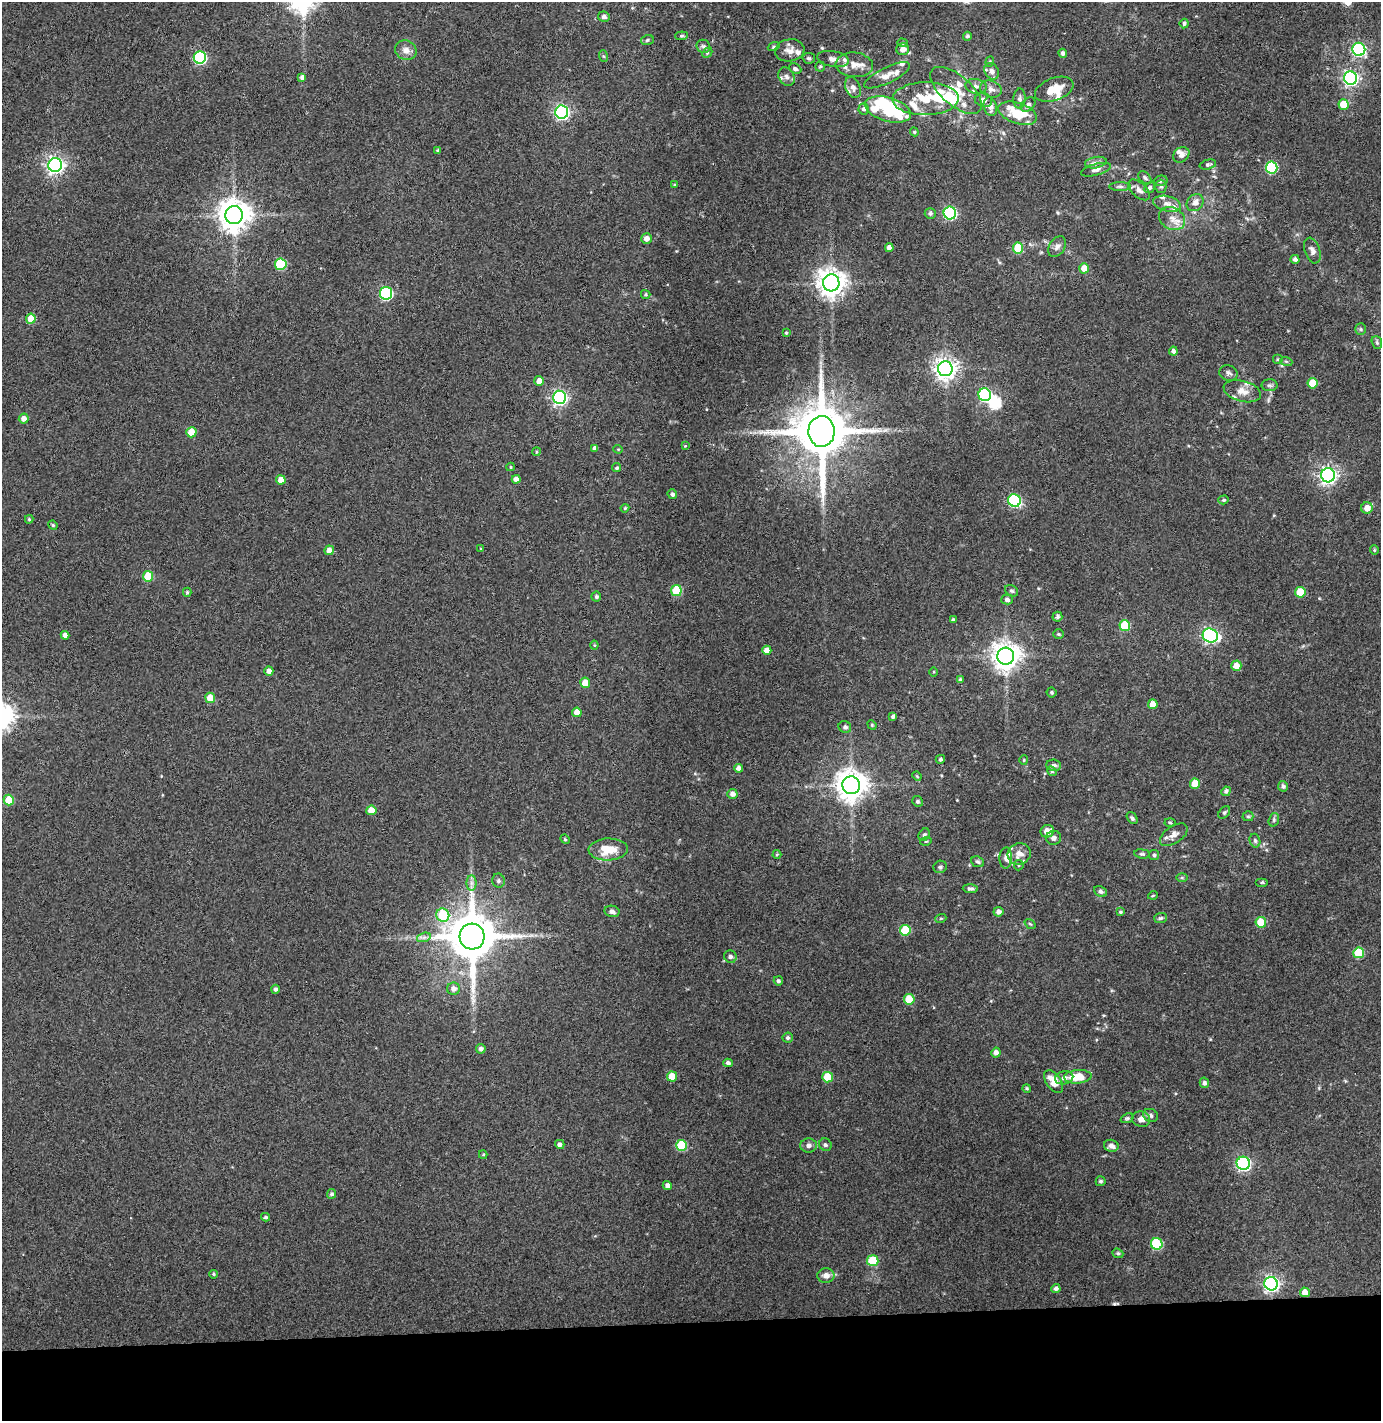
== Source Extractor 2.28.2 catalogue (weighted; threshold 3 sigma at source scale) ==
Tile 8 of 3 x 3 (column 2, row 3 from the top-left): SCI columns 1458-2836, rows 57-1475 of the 4296 x 4373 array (HDU 1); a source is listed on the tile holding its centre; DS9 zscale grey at full resolution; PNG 1383 x 1423 px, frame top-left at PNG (2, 2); each listed source drawn as its Kron ellipse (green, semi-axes under 4 px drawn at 4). Shown black and unused: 7% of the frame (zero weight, under 3 of 4 exposures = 6% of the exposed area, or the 3 px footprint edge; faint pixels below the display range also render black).
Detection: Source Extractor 2.28.2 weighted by HDU 2 'WHT'; one run over the whole footprint, this tile lists its part. Background 0.0883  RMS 0.0062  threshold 0.0277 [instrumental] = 3 sigma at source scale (4.5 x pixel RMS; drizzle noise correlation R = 1.50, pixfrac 1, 0.05/0.05 arcsec/px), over >= 5 px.
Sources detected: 260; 5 inside a brighter object's white glare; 1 cosmic-ray / hot-pixel residue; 1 long thin detection or spike segment (spike, bleed or trail) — neither listed nor drawn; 22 inside a brighter listed object's ellipse — not listed separately; the other 231 listed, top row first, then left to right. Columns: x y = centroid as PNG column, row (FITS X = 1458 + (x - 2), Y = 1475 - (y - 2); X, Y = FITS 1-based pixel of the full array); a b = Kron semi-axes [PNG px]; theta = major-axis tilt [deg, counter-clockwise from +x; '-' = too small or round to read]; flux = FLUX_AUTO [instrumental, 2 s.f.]
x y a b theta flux
604 17 6 5 - 1.9
1184 23 5 4 - 1.4
681 36 6 4 6 0.87
967 36 4 4 - 1.6
647 40 6 5 - 1
902 43 5 4 - 0.89
703 46 7 6 - 1.7
774 47 6 4 20 0.78
903 49 6 6 - 4.1
1359 49 6 6 - 98
406 50 11 9 -22 4.3
790 50 15 11 8 5
707 53 6 4 44 0.89
1063 53 4 4 - 1.8
603 56 6 4 -70 0.77
200 57 6 6 - 79
809 58 6 5 - 1.2
833 59 16 7 -10 4
990 62 5 4 - 0.79
854 65 18 12 -5 7.7
820 67 5 4 - 0.87
795 69 6 5 - 1.5
992 71 9 6 -55 3
887 75 25 8 26 6.1
302 77 4 4 - 1.8
786 77 10 7 -60 2.7
1350 78 6 6 - 180
976 86 11 7 -11 2.8
853 88 11 7 -68 2.9
991 89 11 8 -20 3.7
1054 89 20 11 20 11
956 90 31 15 -41 15
925 99 33 16 1 22
1020 99 10 6 88 2.2
983 100 9 6 -15 3.5
1343 104 5 5 - 13
1028 105 8 6 43 2.1
990 107 9 6 -75 3.8
863 109 5 5 - 1.6
888 109 24 12 -17 57
562 112 6 6 - 140
1018 113 20 10 -18 23
914 132 4 4 - 0.75
438 150 4 3 - 0.95
1181 155 9 7 41 2.5
1096 163 11 5 10 2.4
1208 164 8 5 15 1.3
55 165 7 7 - 250
1272 168 6 6 - 55
1096 170 15 5 15 2.4
1145 178 8 5 -45 1.3
1161 181 7 5 14 1.3
674 185 4 3 - 0.56
1120 186 11 4 0 1.5
1161 186 6 5 - 1.3
1150 188 6 5 - 1.7
1139 190 13 7 -43 2.9
1195 203 9 7 48 4.1
1167 204 14 7 -13 3.7
930 213 5 5 - 1.5
950 213 6 6 - 84
234 215 9 9 - 1100
1172 219 14 10 -31 5.8
646 238 5 5 - 3.8
1057 247 11 7 57 2.8
889 248 4 4 - 3.1
1018 248 5 5 - 23
1312 251 13 7 -71 2.9
1295 259 5 4 - 2
281 264 6 5 - 34
1084 268 5 5 - 5.9
831 283 8 8 - 740
386 293 6 6 - 91
646 294 5 4 - 0.78
31 319 5 5 - 10
1361 329 6 5 - 0.97
786 333 4 3 - 0.89
1377 342 7 5 -71 1.1
1173 351 4 4 - 1.9
1278 359 5 5 - 0.84
1286 361 6 4 -19 0.8
945 369 7 7 - 440
1228 373 9 7 -22 1.8
539 381 5 4 - 4.4
1312 383 5 5 - 16
1269 385 8 6 -1 1.5
1242 391 19 10 -15 6.2
985 395 6 6 - 80
559 397 7 6 - 160
24 419 5 5 - 3.5
822 431 15 13 -88 4500
191 432 5 5 - 13
685 446 4 3 - 0.65
595 448 4 4 - 2.4
618 449 4 4 - 0.61
537 452 4 4 - 0.77
511 467 4 4 - 0.73
617 468 4 4 - 1.1
1328 475 7 7 - 240
516 479 4 4 - 3.7
281 480 5 4 - 5.6
672 494 5 5 - 1.2
1224 500 5 4 - 0.86
1014 501 6 6 - 64
625 508 4 4 - 0.74
1367 508 5 5 - 5.5
29 519 4 3 - 0.81
53 525 5 4 - 0.8
481 549 4 3 - 0.64
329 550 5 4 - 4
1374 550 4 4 - 0.74
148 576 5 5 - 21
676 590 5 5 - 25
1012 591 7 5 -29 1.3
187 592 4 4 - 0.94
1300 592 5 5 - 19
596 597 5 5 - 1.3
1007 600 6 5 - 1.9
1057 617 5 5 - 1.7
953 620 4 3 - 1.2
1125 626 5 5 - 27
1058 634 5 4 - 0.89
65 635 4 4 - 2.9
1210 635 8 7 - 170
594 645 4 4 - 0.63
767 650 4 4 - 4.5
1006 656 8 8 - 750
1236 666 5 5 - 6.5
269 671 4 4 - 3.2
934 672 5 3 - 0.54
960 679 4 3 - 1.1
585 683 5 5 - 9.2
1052 692 5 5 - 1.1
210 698 5 5 - 9.3
1153 704 5 5 - 6.3
577 712 4 4 - 5.4
893 716 4 4 - 1.5
872 725 5 4 - 0.61
845 727 6 5 - 1.4
940 759 5 4 - 1.3
1024 760 4 4 - 0.71
1054 765 7 5 -7 1.7
738 768 4 4 - 2.5
1052 771 5 4 - 0.86
917 776 5 4 - 0.68
1195 784 5 5 - 14
851 785 9 9 - 900
1283 786 5 5 - 1.7
1226 791 5 4 - 1.7
732 794 5 5 - 2.9
9 800 5 5 - 16
917 801 5 5 - 1.1
371 810 5 5 - 7.6
1224 812 7 5 49 1.2
1248 816 5 5 - 0.94
1132 818 6 4 -52 1.2
1274 820 7 5 72 1.2
1170 823 5 3 - 0.72
1047 831 7 6 - 5.6
924 835 6 5 - 1.3
1174 835 16 8 34 4.1
1054 838 7 7 - 2.3
565 839 5 4 - 0.73
926 841 6 3 17 0.69
1255 841 7 5 -74 1.5
608 849 19 11 2 13
777 854 4 4 - 0.72
1019 854 12 10 24 6.5
1142 854 8 4 -7 1.2
1154 855 5 5 - 1.2
1006 858 10 6 87 2.8
978 862 6 5 - 1.2
1019 865 5 4 - 0.87
940 867 7 6 - 1.3
1182 878 6 4 0 0.88
498 881 7 6 - 1.4
1262 882 6 4 0 0.79
471 883 8 5 -90 2
970 889 7 4 -1 1.7
1100 891 7 5 -26 1.6
1153 895 5 3 - 0.56
612 911 8 5 -12 2.5
998 912 5 4 - 2.1
1120 912 4 3 - 0.84
443 915 7 6 - 28
941 918 5 3 - 0.76
1161 918 6 5 - 1.1
1261 922 5 5 - 19
1030 924 6 3 -36 0.73
905 930 5 5 - 22
424 937 7 4 19 1.6
472 937 13 12 - 3300
1359 953 5 5 - 26
730 957 6 6 - 1.7
778 981 5 4 - 1.4
275 989 4 4 - 1.4
454 989 6 6 - 3
909 999 5 5 - 15
788 1038 5 5 - 1.4
481 1049 5 4 - 2
996 1053 5 4 - 3
728 1063 5 4 - 1.8
672 1077 5 5 - 10
828 1077 5 5 - 19
1078 1077 14 6 4 15
1064 1078 9 6 14 3
1054 1082 13 7 -55 9.2
1204 1083 5 4 - 1.8
1027 1088 4 4 - 0.86
1150 1115 7 6 - 1.8
1127 1118 7 4 22 1
1141 1119 9 7 -12 3.7
560 1144 5 4 - 1.9
682 1145 5 5 - 30
809 1145 8 7 - 2.4
825 1145 6 6 - 1.5
1111 1146 7 6 - 3.1
483 1155 4 4 - 0.74
1243 1163 7 6 - 130
1101 1181 5 5 - 1.2
667 1185 5 4 - 2.3
331 1194 5 4 - 1.3
266 1217 4 3 - 1.1
1157 1244 6 5 - 39
1118 1253 6 4 -20 0.89
873 1261 5 5 - 25
214 1274 4 4 - 0.9
826 1275 8 7 - 3.4
1271 1284 7 6 - 200
1056 1289 4 4 - 2
1305 1292 5 4 - 5